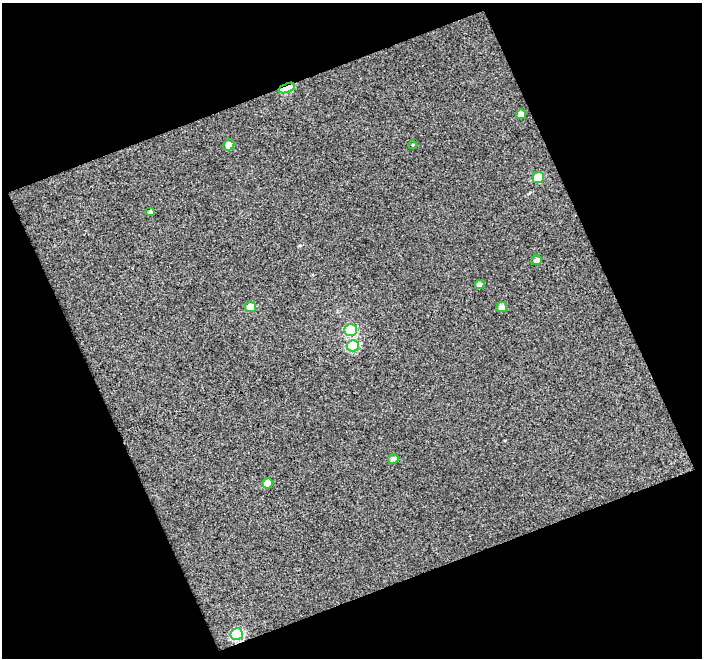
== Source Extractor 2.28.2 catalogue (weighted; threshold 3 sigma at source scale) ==
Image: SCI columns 1-700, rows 16-671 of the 700 x 686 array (HDU 1 of 3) = the unmasked area's bounding box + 8 px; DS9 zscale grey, full resolution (1 PNG px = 1 image px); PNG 704 x 660 px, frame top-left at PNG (2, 3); each listed source drawn as its Kron ellipse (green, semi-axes under 4 px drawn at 4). Shown black and unused: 44% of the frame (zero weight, under 3 of 4 exposures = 2% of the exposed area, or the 3 px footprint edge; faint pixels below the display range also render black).
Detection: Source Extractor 2.28.2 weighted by HDU 2 'WHT'. Background 0.0307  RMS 0.017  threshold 0.0758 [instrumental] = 3 sigma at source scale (4.5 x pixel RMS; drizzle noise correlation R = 1.50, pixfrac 1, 0.0396/0.0396 arcsec/px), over >= 5 px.
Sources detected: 15; all 15 listed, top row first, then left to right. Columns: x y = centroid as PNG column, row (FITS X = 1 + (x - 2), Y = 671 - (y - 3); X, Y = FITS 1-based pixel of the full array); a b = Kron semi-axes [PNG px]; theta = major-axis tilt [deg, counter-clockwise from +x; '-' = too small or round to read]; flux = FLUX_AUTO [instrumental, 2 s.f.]
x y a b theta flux
287 88 9 4 22 81
521 114 5 5 - 8.4
229 145 6 5 - 11
412 145 4 3 - 1.4
538 177 6 5 - 43
150 212 5 4 - 3.8
537 260 5 4 - 6.4
479 284 5 4 - 4.2
250 307 5 5 - 19
502 307 5 5 - 7.2
351 330 6 6 - 84
353 346 6 6 - 92
393 459 5 4 - 4.4
268 483 5 5 - 14
237 634 6 6 - 120
Overlapping masked pixels (flux is a lower limit): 1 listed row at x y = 287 88